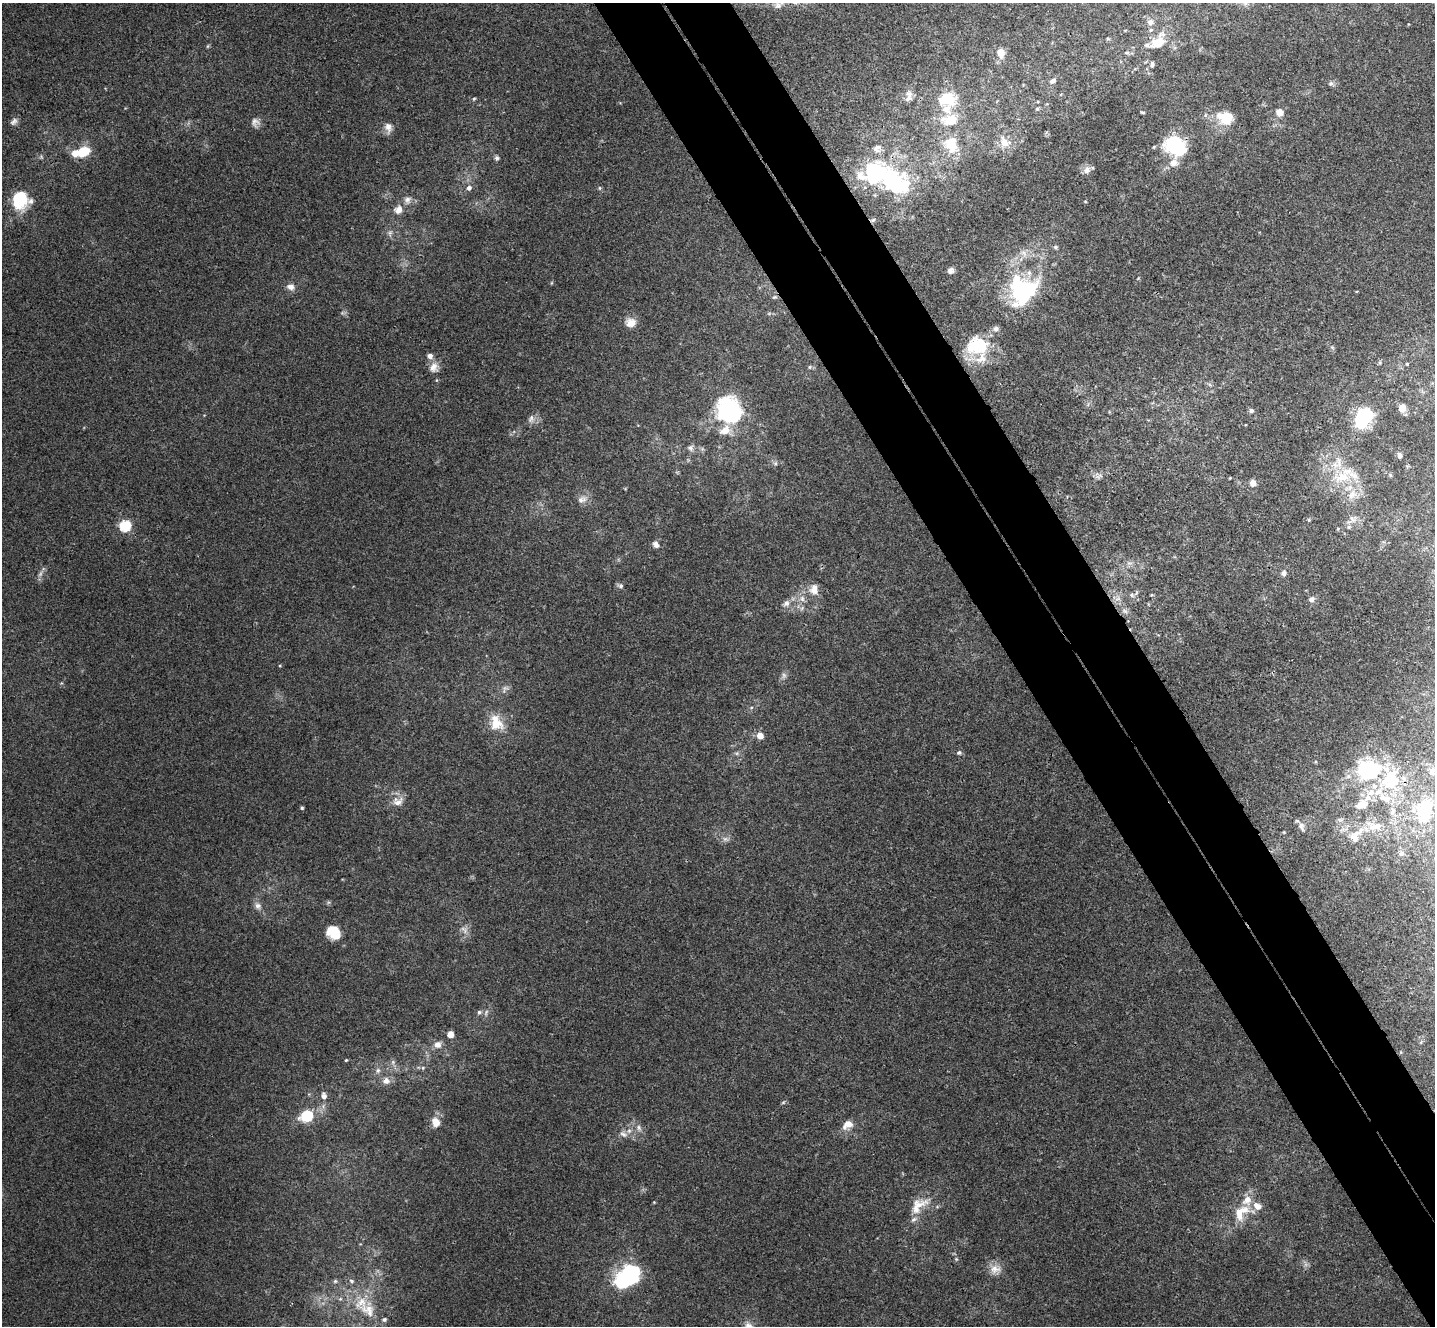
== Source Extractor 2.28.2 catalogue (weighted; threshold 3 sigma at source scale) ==
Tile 6 of 4 x 4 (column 2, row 2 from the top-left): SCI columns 1484-2916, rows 2838-4161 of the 5836 x 5807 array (HDU 1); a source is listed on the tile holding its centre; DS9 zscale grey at full resolution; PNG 1437 x 1328 px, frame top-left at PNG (2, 3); no overlay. Shown black and unused: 9% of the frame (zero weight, under 3 of 4 exposures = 6% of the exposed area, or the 3 px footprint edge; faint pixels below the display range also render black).
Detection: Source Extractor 2.28.2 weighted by HDU 2 'WHT'; one run over the whole footprint, this tile lists its part. Background 0.00452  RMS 0.003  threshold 0.0135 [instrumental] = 3 sigma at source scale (4.5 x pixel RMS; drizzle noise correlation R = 1.50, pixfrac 1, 0.05/0.05 arcsec/px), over >= 5 px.
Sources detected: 170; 4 too faint to see at this stretch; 8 inside a brighter object's white glare — not listed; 33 inside a brighter listed object's ellipse — not listed separately; the other 125 listed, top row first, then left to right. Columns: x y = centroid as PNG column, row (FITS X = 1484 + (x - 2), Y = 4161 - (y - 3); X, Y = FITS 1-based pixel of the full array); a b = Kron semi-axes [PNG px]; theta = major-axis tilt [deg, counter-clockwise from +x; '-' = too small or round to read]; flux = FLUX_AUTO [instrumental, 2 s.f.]
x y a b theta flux
778 5 12 11 - 2
1150 22 8 7 - 1.5
1108 39 6 4 -2 0.35
1157 43 24 15 44 7.6
208 46 6 4 88 0.36
1001 53 14 10 -77 2.8
1127 53 6 5 - 0.64
1152 64 10 6 77 0.95
1053 81 7 6 - 1.4
1331 83 9 7 -5 0.94
909 96 17 8 84 1.9
474 99 5 4 - 0.41
946 99 23 16 2 10
1037 109 5 4 - 0.45
1142 112 6 3 -17 0.35
1279 112 10 9 - 2.4
1205 115 6 4 71 0.46
1227 118 20 17 37 7.3
950 120 22 16 17 7.5
14 122 11 7 42 1.2
255 122 13 10 -66 1.8
388 127 14 9 -77 1.9
1004 142 20 13 -51 4
951 144 22 16 -83 8.6
1176 146 25 19 -31 22
877 149 12 11 - 1.9
83 152 11 8 34 9
497 158 7 6 - 0.68
1087 170 12 9 51 1.9
875 173 30 23 20 31
469 188 6 6 - 1.2
600 188 6 5 - 0.47
20 200 16 15 - 15
407 200 11 10 - 1.8
1085 201 5 3 - 0.25
398 210 13 11 50 2.6
873 220 8 5 27 0.65
390 233 11 6 82 1
1056 247 6 6 - 0.58
950 271 7 6 - 1.1
551 283 5 3 - 0.29
1018 286 36 22 68 24
291 287 10 8 -20 1.9
774 297 8 5 25 0.63
631 323 14 12 -10 3
977 346 27 21 32 15
1332 347 6 5 - 0.55
1380 363 6 4 -84 0.41
1407 364 4 4 - 0.31
434 367 14 12 78 2.8
810 367 6 5 - 0.56
1210 385 7 4 -20 0.52
730 407 34 24 9 27
1402 408 9 7 87 2.2
1251 411 6 5 - 0.87
1364 416 12 11 - 24
531 419 11 8 81 1.5
690 448 9 9 - 1.3
1399 455 8 5 -81 0.78
775 463 6 5 - 0.66
1390 475 7 4 -46 0.46
1099 476 13 7 25 1.3
1342 477 28 17 10 10
1230 478 4 3 - 0.23
1252 483 8 7 - 2
1352 495 18 12 37 4.3
582 499 16 10 21 2.3
1352 519 17 10 33 2.4
1309 520 5 4 - 0.4
125 526 6 5 - 28
656 544 9 7 -51 1.2
1129 563 9 6 -11 1.1
1284 573 9 7 90 1.1
620 586 9 6 -24 0.86
814 589 14 11 -90 3.2
1132 595 7 6 - 0.87
802 599 9 7 -87 1.7
1311 599 9 7 41 1.3
786 603 11 8 33 1.7
1124 611 9 5 -38 0.93
280 666 4 3 - 0.26
784 675 10 7 61 1.1
751 708 6 3 19 0.42
496 723 24 17 -60 7
760 736 8 7 - 2.5
959 752 7 6 - 0.75
737 753 7 5 12 0.66
1391 779 95 43 -20 52
398 801 17 13 13 3.1
302 808 4 4 - 0.41
1340 820 9 6 14 1.1
1301 826 15 7 -70 1.7
1374 826 28 14 -11 8.6
1355 836 20 16 69 6.1
726 839 10 6 -15 1.2
1401 853 8 7 - 1.1
258 906 10 8 -19 1.5
464 930 14 8 -51 1.9
334 932 15 12 -37 7.3
479 1012 7 6 - 0.73
486 1013 10 5 74 0.95
450 1034 6 5 - 2.8
1421 1042 6 3 71 0.39
437 1045 10 9 - 2.1
346 1060 3 3 - 0.32
393 1062 6 6 - 0.77
423 1068 5 4 - 0.49
378 1070 8 7 - 1.1
386 1081 9 8 - 1.9
324 1096 9 6 -87 1.7
784 1102 6 4 70 0.43
307 1116 16 12 25 9.7
436 1122 14 11 -77 3.1
848 1125 15 11 35 3.1
639 1128 10 7 -64 1.4
623 1134 12 8 -28 1.7
654 1202 4 4 - 0.24
919 1205 32 16 38 6.8
1241 1213 27 17 28 9.4
956 1259 5 4 - 0.36
995 1269 17 13 -10 3.2
630 1272 18 14 -10 26
335 1281 5 5 - 0.52
352 1281 7 5 -31 0.65
368 1310 28 16 -33 8.2
Overlapping masked pixels (flux is a lower limit): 5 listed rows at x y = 1176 146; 873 220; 774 297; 1124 611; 1391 779
Isophote crosses this tile's border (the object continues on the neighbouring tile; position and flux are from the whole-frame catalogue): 1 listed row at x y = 778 5